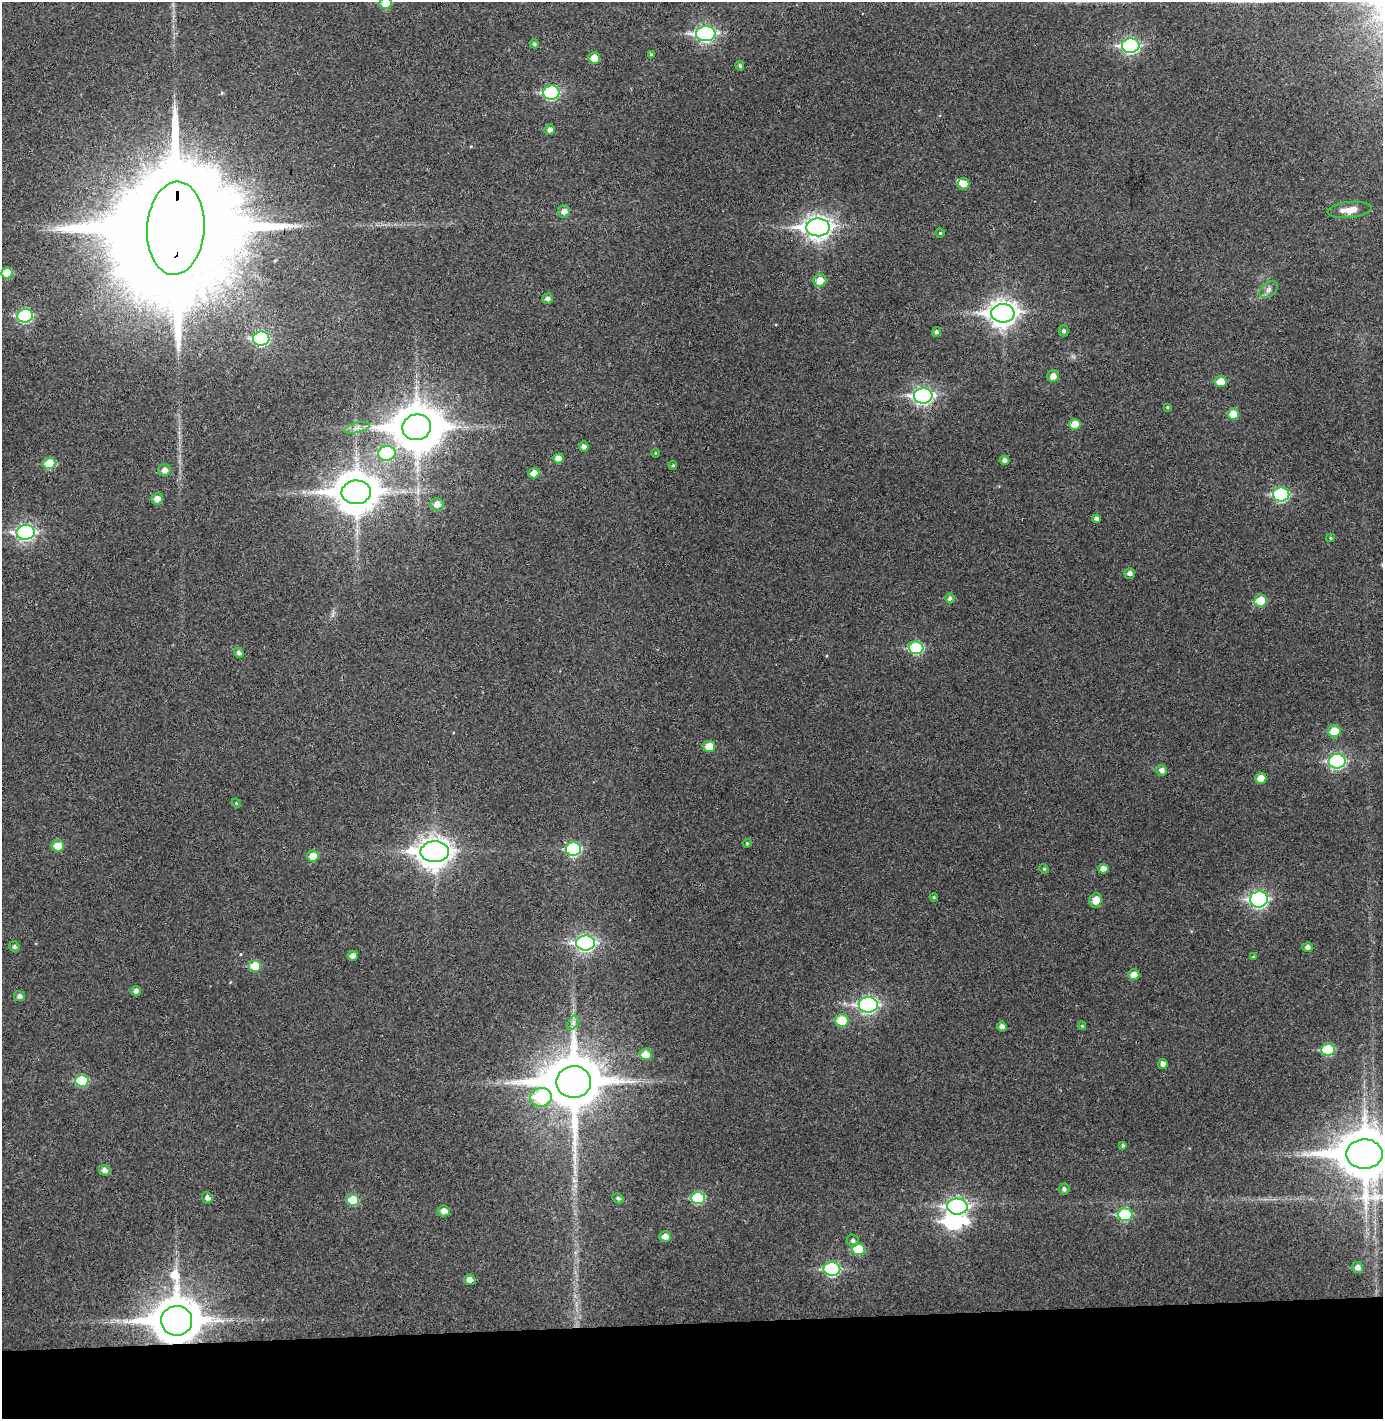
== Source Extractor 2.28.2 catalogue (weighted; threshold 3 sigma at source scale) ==
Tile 8 of 3 x 3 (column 2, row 3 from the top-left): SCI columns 1454-2834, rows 57-1473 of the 4290 x 4366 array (HDU 1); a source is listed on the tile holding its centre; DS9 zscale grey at full resolution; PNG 1385 x 1421 px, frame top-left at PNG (2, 2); each listed source drawn as its Kron ellipse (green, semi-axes under 4 px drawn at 4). Shown black and unused: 7% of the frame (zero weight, under 3 of 4 exposures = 6% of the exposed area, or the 3 px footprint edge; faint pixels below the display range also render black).
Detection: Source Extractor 2.28.2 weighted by HDU 2 'WHT'; one run over the whole footprint, this tile lists its part. Background 0.0837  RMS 0.0062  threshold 0.0281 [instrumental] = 3 sigma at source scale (4.5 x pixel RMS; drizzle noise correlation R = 1.50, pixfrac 1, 0.05/0.05 arcsec/px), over >= 5 px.
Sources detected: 111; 3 inside a brighter object's white glare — neither listed nor drawn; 1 inside a brighter listed object's ellipse — not listed separately; the other 107 listed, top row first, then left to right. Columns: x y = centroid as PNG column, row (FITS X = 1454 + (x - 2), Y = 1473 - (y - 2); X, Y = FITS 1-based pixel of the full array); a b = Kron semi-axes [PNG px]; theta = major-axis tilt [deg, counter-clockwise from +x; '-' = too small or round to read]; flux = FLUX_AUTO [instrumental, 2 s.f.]
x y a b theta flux
386 3 6 5 - 12
706 34 10 7 2 150
534 44 5 4 - 1.3
1131 46 8 7 - 120
651 55 4 3 - 1
594 58 6 5 - 7.7
740 66 5 4 - 1.3
551 93 8 7 - 72
550 130 5 5 - 2.3
964 184 6 5 - 6.1
1350 210 22 8 6 7.3
564 211 6 6 - 3.7
818 227 12 9 2 420
176 228 47 28 86 40000
940 233 5 4 - 0.77
7 273 5 5 - 13
820 281 6 6 - 7.3
1269 290 10 7 40 2.5
548 299 5 5 - 2
1003 313 11 9 2 570
25 316 8 6 11 69
1064 331 5 5 - 1.6
936 332 5 4 - 1.5
261 339 8 7 - 76
1053 376 6 5 - 4.9
1221 382 6 5 - 9.1
923 396 9 7 2 190
1167 407 4 3 - 0.59
1233 414 6 5 - 10
1075 424 5 5 - 9.1
417 427 14 13 - 2000
357 428 13 5 14 3.1
584 447 5 4 - 2.2
387 453 8 7 - 40
655 453 4 3 - 0.52
558 458 5 5 - 4.2
1004 460 5 4 - 2.2
49 463 6 5 - 18
673 465 5 4 - 0.84
164 470 6 6 - 3.9
534 473 5 5 - 6.3
356 492 15 12 3 1800
1281 495 8 7 - 69
157 499 6 5 - 4.5
437 504 6 6 - 5
1097 519 4 4 - 2.1
26 532 9 7 3 180
1331 538 4 4 - 0.73
1130 573 5 5 - 2.4
950 598 5 4 - 1.6
1260 601 6 6 - 14
916 648 7 6 - 40
239 653 5 4 - 2
1334 731 6 6 - 13
709 746 6 5 - 11
1337 761 8 7 - 97
1162 770 5 5 - 2.5
1261 778 5 5 - 6.4
236 803 5 4 - 0.65
747 843 4 4 - 0.64
58 846 6 6 - 7.8
573 849 7 7 - 60
435 852 14 10 2 690
313 856 6 5 - 9.2
1044 869 5 4 - 0.82
1103 869 5 5 - 3.8
934 897 4 4 - 0.68
1259 899 9 8 - 140
1096 900 7 6 - 7.5
586 943 9 7 0 170
14 947 5 5 - 1.5
1308 947 5 5 - 2.3
353 956 5 5 - 3.1
1253 957 4 3 - 0.62
255 966 6 6 - 14
1134 975 6 5 - 5.3
136 991 5 5 - 2.5
19 996 5 5 - 2.6
868 1005 9 7 1 150
842 1020 6 6 - 17
573 1023 8 5 57 1.9
1082 1026 4 4 - 0.61
1002 1027 5 5 - 2.4
1328 1050 7 6 - 29
646 1054 6 6 - 7.6
1163 1064 5 5 - 2.8
82 1081 7 6 - 25
574 1082 17 16 - 3900
541 1097 11 9 15 33
1123 1145 4 4 - 0.96
1364 1154 18 15 0 2700
104 1170 6 5 - 2.7
1064 1189 5 5 - 1.9
207 1198 6 5 - 2.4
618 1198 6 4 -30 1.5
698 1198 7 6 - 36
353 1200 6 6 - 15
957 1207 10 8 -1 180
444 1211 6 5 - 3.8
1125 1215 7 6 - 42
665 1237 6 5 - 4.3
853 1241 6 6 - 1.8
858 1249 6 6 - 20
1358 1267 6 5 - 3.2
832 1269 8 7 - 69
470 1280 6 5 - 4.2
177 1321 15 15 - 2700
Overlapping masked pixels (flux is a lower limit): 2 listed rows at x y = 176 228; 177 1321
Isophote crosses this tile's border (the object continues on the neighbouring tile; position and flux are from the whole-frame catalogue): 2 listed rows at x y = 386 3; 1364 1154